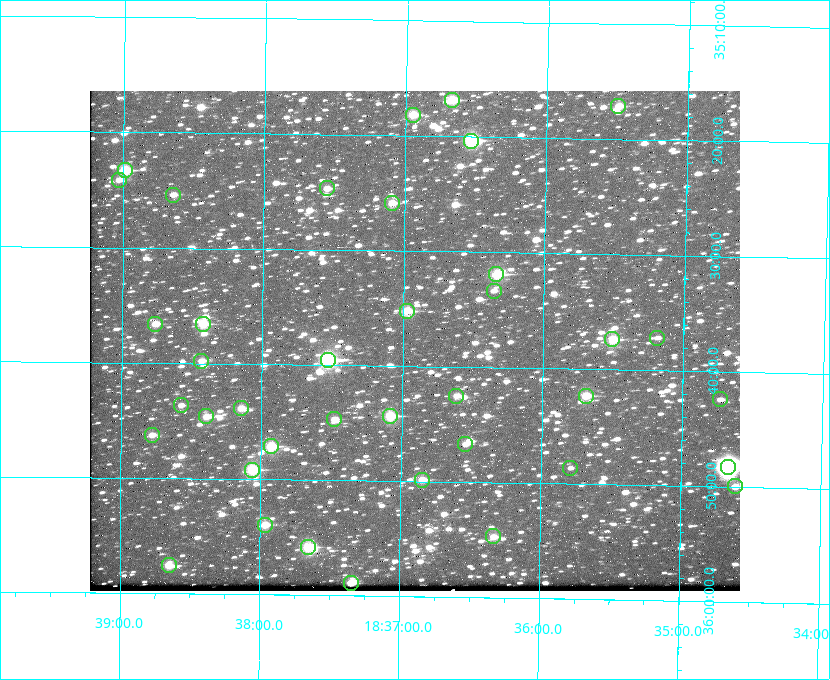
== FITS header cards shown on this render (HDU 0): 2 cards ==
NAXIS1  =                  650 / Width of table row in bytes
NAXIS2  =                  500 / Number of rows in table

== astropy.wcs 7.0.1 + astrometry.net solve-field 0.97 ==
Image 650 x 500 px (HDU 0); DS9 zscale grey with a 90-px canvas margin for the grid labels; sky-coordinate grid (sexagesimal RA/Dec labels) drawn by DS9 from the SOLVED WCS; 39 Tycho-2 reference stars matched to detected sources circled (green)
Header WCS: none
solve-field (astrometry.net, Tycho-2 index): SOLVED blind (the file carries no WCS)
Solved WCS: RA---TAN-SIP/DEC--TAN-SIP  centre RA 18:36:55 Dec +35:38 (279.23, +35.63 deg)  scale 5.21 arcsec/px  FOV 56.5' x 43.4'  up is +179 deg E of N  parity flipped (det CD > 0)
(file carries no celestial WCS; the grid is the blind solution)
Tycho-2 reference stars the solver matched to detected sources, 39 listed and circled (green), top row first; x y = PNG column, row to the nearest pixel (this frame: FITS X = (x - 90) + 1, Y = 500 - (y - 91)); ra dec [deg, ICRS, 3 dp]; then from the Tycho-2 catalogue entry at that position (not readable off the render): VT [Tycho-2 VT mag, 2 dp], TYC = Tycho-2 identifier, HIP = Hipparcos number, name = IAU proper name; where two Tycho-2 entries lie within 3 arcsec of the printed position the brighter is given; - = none
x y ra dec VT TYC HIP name
452 100 279.169 +35.281 10.53 2645-756-1 - -
618 106 278.873 +35.286 11.83 2632-1249-1 - -
413 115 279.238 +35.303 11.12 2645-808-1 - -
471 141 279.134 +35.339 9.91 2645-980-1 - -
125 170 279.747 +35.388 10.29 2645-648-1 - -
119 180 279.758 +35.402 11.51 2645-674-1 - -
327 188 279.388 +35.411 11.24 2645-612-1 - -
173 195 279.661 +35.423 11.63 2645-537-1 - -
392 203 279.273 +35.431 11.09 2645-464-1 - -
496 274 279.085 +35.532 9.84 2645-710-1 - -
494 291 279.089 +35.556 12.25 2645-664-1 - -
407 311 279.243 +35.587 11.11 2645-606-1 - -
155 324 279.691 +35.610 11.17 2645-563-1 - -
203 324 279.606 +35.610 10.50 2645-565-1 - -
657 338 278.797 +35.620 11.98 2632-1285-1 - -
612 339 278.877 +35.623 10.37 2632-1282-1 - -
328 360 279.382 +35.660 8.88 2649-136-1 91311 -
201 361 279.608 +35.663 11.57 2649-139-1 - -
456 396 279.153 +35.708 11.59 2649-53-1 - -
586 396 278.922 +35.705 10.37 2636-96-1 - -
720 399 278.683 +35.707 11.93 2636-92-1 - -
181 405 279.644 +35.727 11.73 2649-34-1 - -
241 408 279.537 +35.731 11.00 2649-31-1 - -
206 416 279.598 +35.743 11.39 2649-19-1 - -
390 416 279.271 +35.739 10.27 2649-22-1 - -
334 419 279.370 +35.745 11.39 2649-20-1 - -
152 435 279.695 +35.771 11.56 2649-1228-1 - -
465 444 279.136 +35.778 11.49 2649-1247-1 - -
271 446 279.483 +35.786 9.96 2649-1276-1 - -
728 467 278.667 +35.805 7.78 2636-68-1 91080 -
570 468 278.947 +35.810 12.41 2636-73-1 - -
252 470 279.516 +35.819 10.07 2649-1464-1 - -
422 480 279.212 +35.831 10.99 2649-1529-1 - -
735 486 278.654 +35.833 11.29 2636-133-1 - -
265 525 279.492 +35.899 10.86 2649-1492-1 - -
493 536 279.083 +35.912 11.42 2649-1448-1 - -
308 547 279.414 +35.931 10.32 2649-1381-1 - -
169 565 279.662 +35.960 11.12 2649-1270-1 - -
351 583 279.337 +35.982 10.50 2649-1232-1 - -